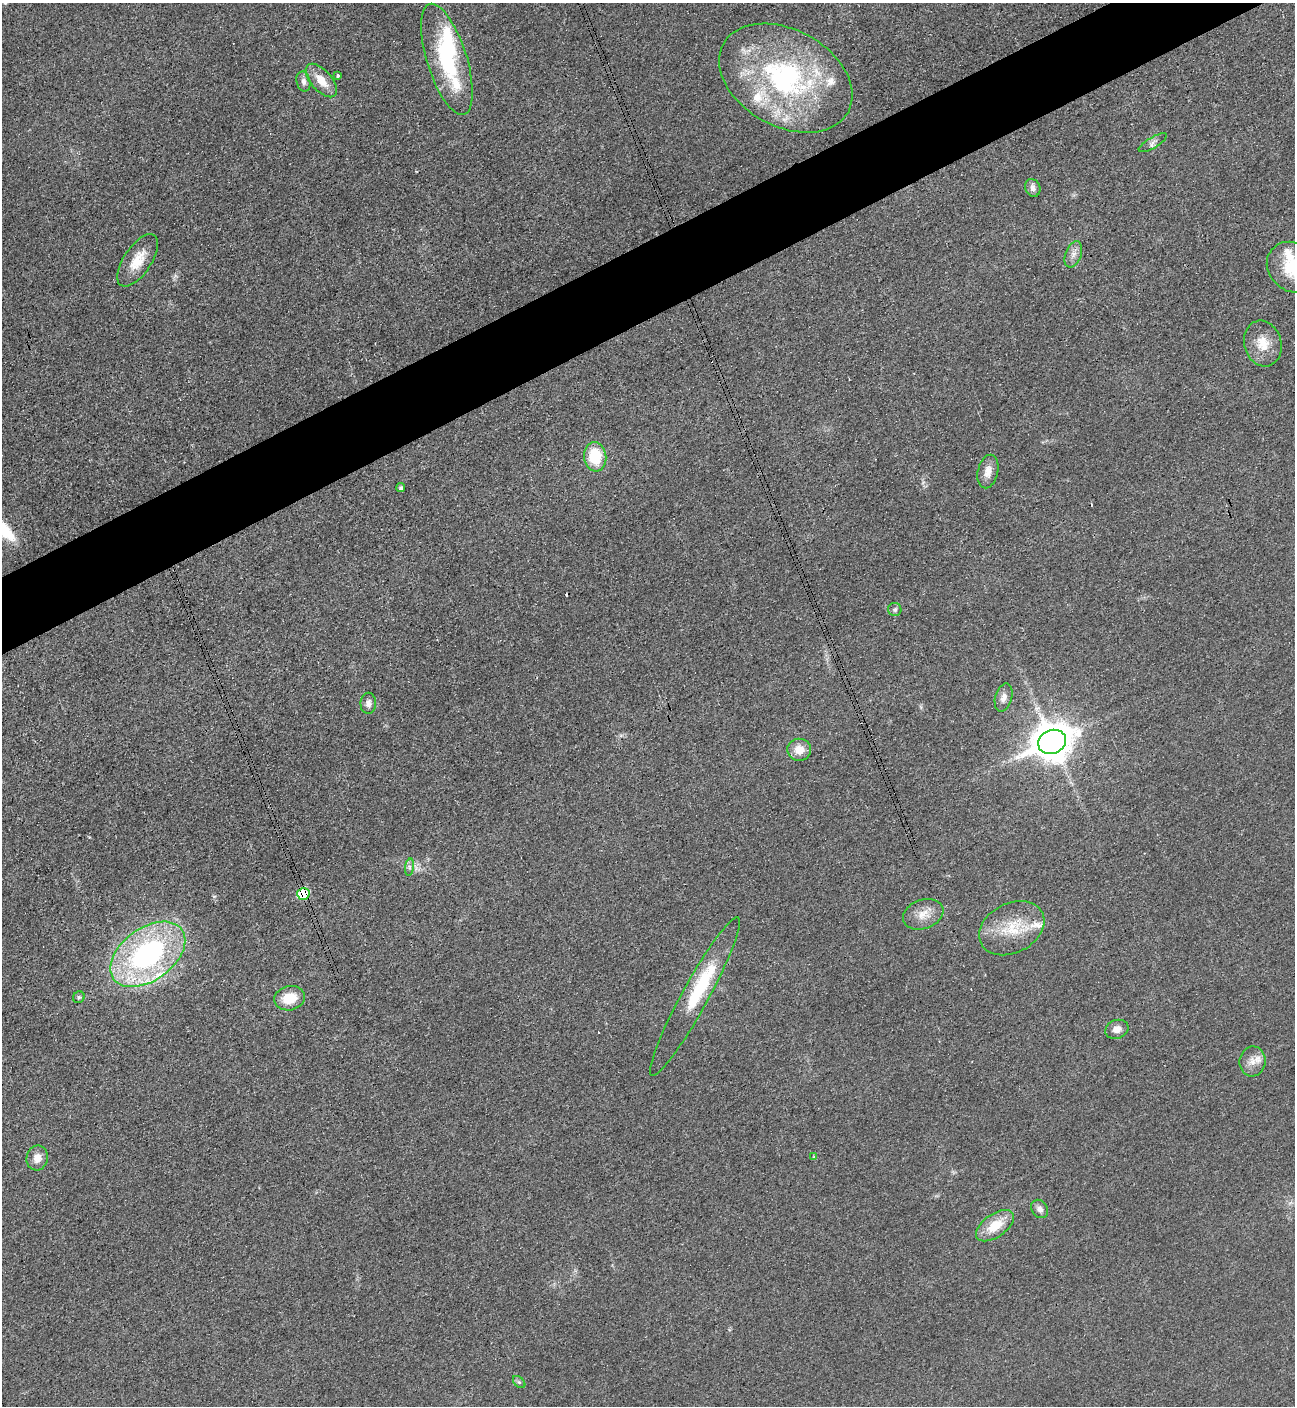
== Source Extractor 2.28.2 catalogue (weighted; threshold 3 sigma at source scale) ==
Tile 10 of 4 x 4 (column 2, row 3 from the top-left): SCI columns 1596-2888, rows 1416-2819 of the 5634 x 5651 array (HDU 1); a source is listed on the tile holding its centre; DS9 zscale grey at full resolution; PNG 1297 x 1408 px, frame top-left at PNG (2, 3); each listed source drawn as its Kron ellipse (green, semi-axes under 4 px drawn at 4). Shown black and unused: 5% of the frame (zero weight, under 3 of 4 exposures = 1% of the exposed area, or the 3 px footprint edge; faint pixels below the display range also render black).
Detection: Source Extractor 2.28.2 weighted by HDU 2 'WHT'; one run over the whole footprint, this tile lists its part. Background 0.0194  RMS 0.0041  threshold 0.0184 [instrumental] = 3 sigma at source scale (4.5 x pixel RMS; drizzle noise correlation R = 1.50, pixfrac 1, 0.05/0.05 arcsec/px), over >= 5 px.
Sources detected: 46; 1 inside a brighter object's white glare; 5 cosmic-ray / hot-pixel residue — neither listed nor drawn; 6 inside a brighter listed object's ellipse — not listed separately; the other 34 listed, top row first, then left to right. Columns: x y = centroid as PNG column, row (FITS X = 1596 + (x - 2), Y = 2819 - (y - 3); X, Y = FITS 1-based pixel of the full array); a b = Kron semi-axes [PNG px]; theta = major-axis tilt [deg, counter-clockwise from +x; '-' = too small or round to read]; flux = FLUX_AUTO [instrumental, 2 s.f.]
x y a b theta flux
447 59 58 20 -73 37
338 75 4 3 - 0.86
786 78 71 48 -29 96
303 81 10 7 -77 1.8
321 81 20 10 -48 6.7
1153 143 16 5 31 1.8
1033 188 9 7 -68 2.1
1073 254 14 8 69 2.8
138 260 30 14 56 9
1293 267 28 24 -39 19
1263 343 23 18 -73 8.9
595 457 15 11 -84 16
988 472 17 10 77 4
401 488 4 4 - 0.84
895 610 6 6 - 0.97
1004 698 14 8 74 2.8
368 703 10 8 88 1.9
1052 742 14 11 24 1000
799 750 12 11 - 5.8
409 867 9 4 83 1.2
303 894 6 6 - 17
923 914 21 14 20 6
1012 928 34 25 27 17
148 954 42 26 36 90
695 996 90 13 61 28
79 997 6 5 - 0.77
289 998 15 12 14 10
1117 1029 12 9 22 3
1252 1061 15 13 82 4.4
814 1157 3 3 - 1
37 1158 12 10 77 4.2
1040 1209 10 7 -55 2.1
995 1226 22 11 35 11
519 1382 7 4 -44 0.85
Overlapping masked pixels (flux is a lower limit): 1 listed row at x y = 303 894
Isophote crosses this tile's border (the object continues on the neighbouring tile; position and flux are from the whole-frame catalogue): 1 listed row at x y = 1293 267